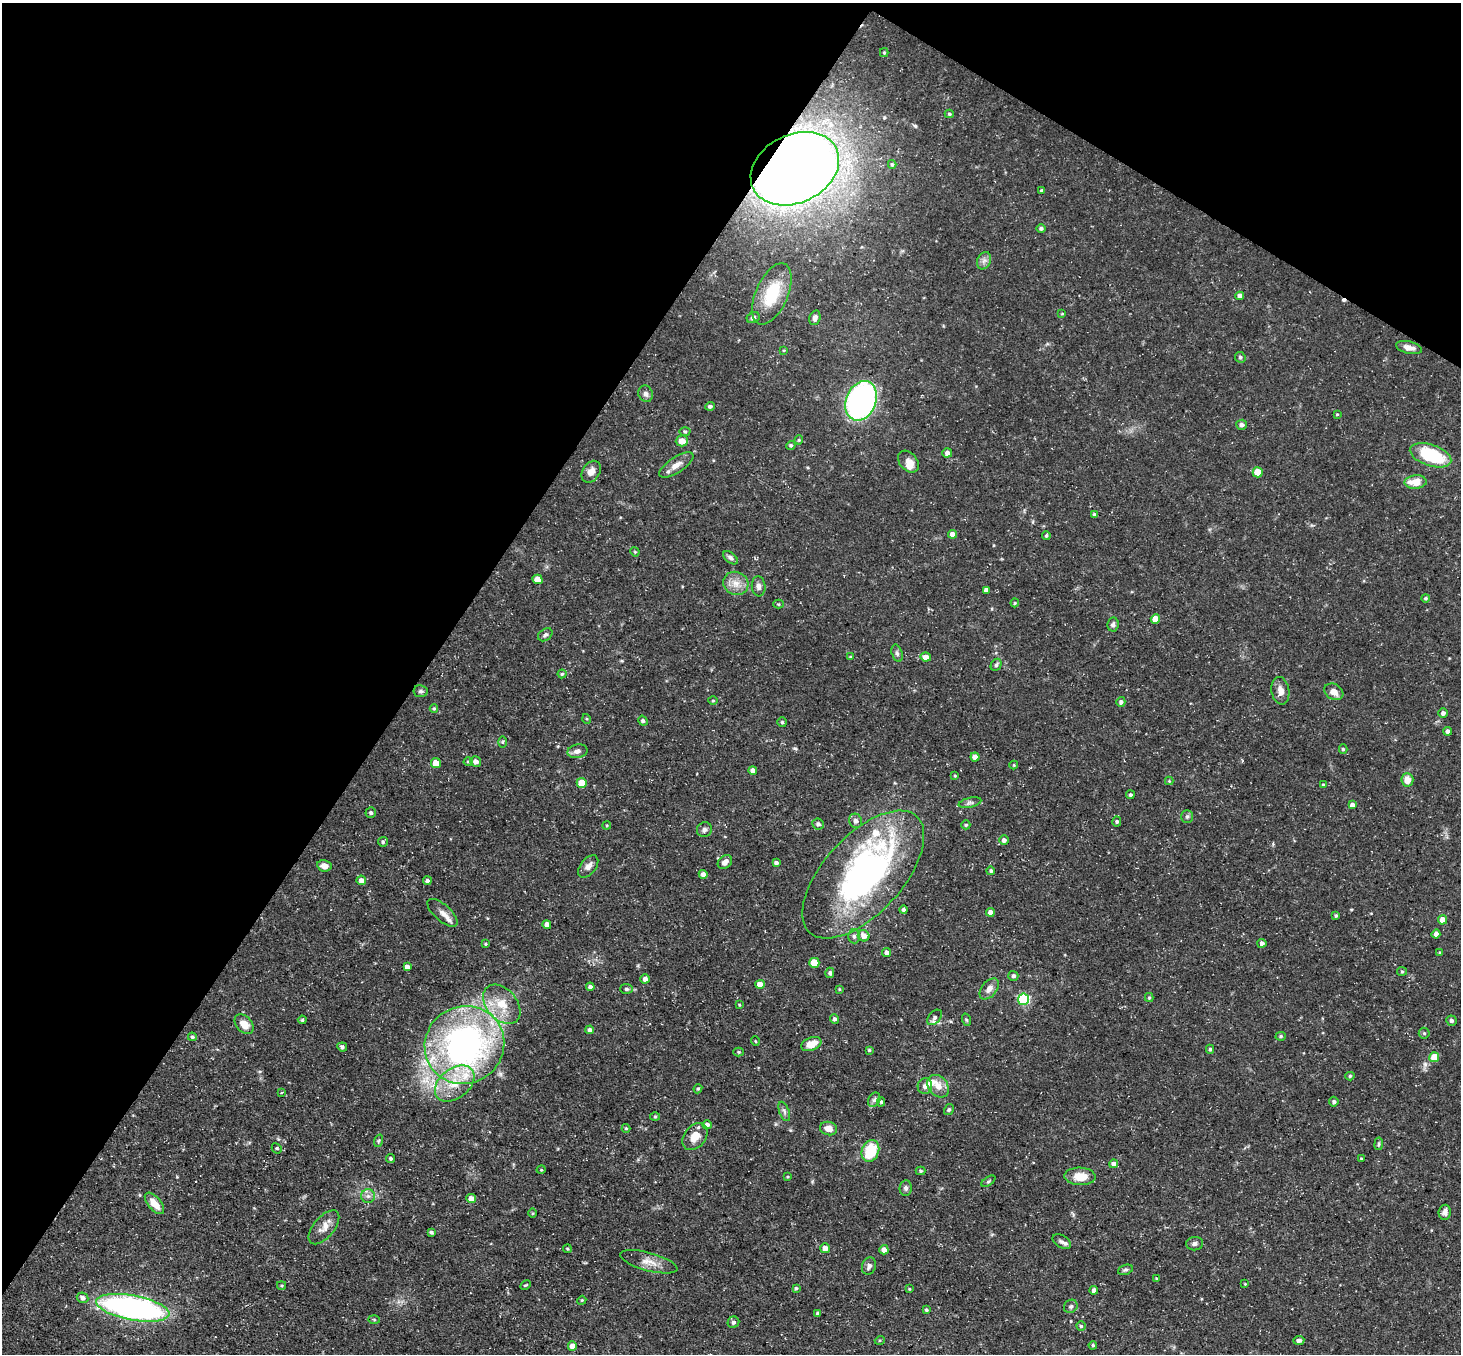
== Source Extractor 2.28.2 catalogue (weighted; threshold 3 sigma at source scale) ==
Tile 2 of 4 x 4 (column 2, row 1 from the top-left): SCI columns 1459-2917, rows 4344-5695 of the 5834 x 5843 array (HDU 1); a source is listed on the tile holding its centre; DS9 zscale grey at full resolution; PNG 1463 x 1356 px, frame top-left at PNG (2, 3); each listed source drawn as its Kron ellipse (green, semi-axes under 4 px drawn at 4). Shown black and unused: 34% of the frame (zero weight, under 3 of 5 exposures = <1% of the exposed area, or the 3 px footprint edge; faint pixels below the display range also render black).
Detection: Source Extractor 2.28.2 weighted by HDU 2 'WHT'; one run over the whole footprint, this tile lists its part. Background 0.0791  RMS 0.0042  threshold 0.0187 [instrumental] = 3 sigma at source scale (4.5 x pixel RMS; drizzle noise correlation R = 1.50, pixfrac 1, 0.05/0.05 arcsec/px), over >= 5 px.
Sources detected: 215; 1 inside a brighter object's white glare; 1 cosmic-ray / hot-pixel residue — neither listed nor drawn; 5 inside a brighter listed object's ellipse — not listed separately; the other 208 listed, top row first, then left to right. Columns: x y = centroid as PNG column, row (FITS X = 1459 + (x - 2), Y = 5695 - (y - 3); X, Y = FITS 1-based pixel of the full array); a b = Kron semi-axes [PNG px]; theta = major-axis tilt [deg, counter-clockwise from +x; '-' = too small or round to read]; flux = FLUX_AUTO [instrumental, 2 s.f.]
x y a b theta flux
884 53 4 4 - 0.49
949 114 4 4 - 0.6
892 164 4 3 - 0.56
795 169 46 34 26 770
1042 190 4 3 - 0.66
1041 228 5 4 - 0.82
984 261 9 6 68 1.7
772 294 33 16 66 16
1240 296 4 4 - 2.3
1062 314 4 3 - 0.34
753 317 7 5 26 1.1
815 318 7 5 75 1.7
1409 348 13 6 -13 2.6
784 350 4 2 - 0.32
1240 357 5 5 - 0.96
646 394 8 7 - 1.6
861 401 20 15 68 130
710 406 5 4 - 0.88
1337 414 4 3 - 0.4
1242 425 5 5 - 1.3
685 431 5 3 - 0.47
799 440 4 4 - 0.49
682 441 6 5 - 3.8
791 445 5 4 - 0.74
947 453 5 4 - 1.7
1431 455 21 10 -18 29
908 462 12 8 -48 3.3
676 465 20 7 33 3.6
591 472 12 8 55 2.8
1258 472 5 5 - 10
1416 482 11 6 5 6.7
1094 515 4 3 - 1
952 534 4 4 - 2.7
1046 535 4 3 - 0.62
635 552 5 3 - 0.41
730 558 8 5 -41 1.2
538 579 5 4 - 5.4
736 583 13 11 -24 4.7
759 586 10 7 -84 1.6
986 590 4 4 - 1.9
1425 598 4 4 - 0.55
1015 603 4 4 - 0.44
779 604 5 4 - 0.49
1155 619 5 4 - 6.6
1113 624 7 5 82 1.1
545 635 8 5 36 0.98
897 653 9 5 -74 1.1
850 657 3 3 - 0.42
926 657 5 4 - 3.1
996 665 6 5 - 0.8
562 674 4 4 - 0.6
421 691 7 6 - 1
1280 691 14 9 -80 3.2
1334 692 10 7 -31 3.3
713 701 5 3 - 0.41
1121 702 5 4 - 1.1
434 709 4 4 - 0.5
1443 713 4 4 - 1.5
587 719 5 3 - 0.43
643 721 5 4 - 0.72
782 722 5 4 - 0.66
1448 731 4 4 - 1.5
503 742 6 4 -90 0.54
1343 749 4 4 - 0.65
577 751 10 7 12 2
975 757 4 4 - 3.9
476 761 5 5 - 2
468 762 4 4 - 0.47
436 763 5 5 - 5.1
1014 765 4 4 - 0.41
753 771 4 4 - 2.4
955 776 3 3 - 0.43
1407 780 6 6 - 4.4
1169 781 4 4 - 0.37
582 783 5 5 - 11
1323 785 4 3 - 0.44
1130 795 4 4 - 0.8
970 803 11 4 13 1.2
1352 805 4 4 - 2
371 813 5 5 - 0.97
1187 816 6 5 - 0.84
856 821 7 6 - 1.8
1117 821 5 4 - 0.74
818 824 6 5 - 1.3
607 825 4 3 - 0.38
966 825 4 4 - 0.55
704 830 8 7 - 1.3
1004 840 5 5 - 1.5
383 842 5 5 - 0.69
725 862 8 6 41 2.2
776 863 4 4 - 1.2
324 866 7 5 -11 2.7
588 866 13 7 52 2.4
991 871 4 4 - 0.7
703 874 4 4 - 1.6
863 875 79 39 47 120
361 880 5 4 - 2.9
427 881 4 4 - 1
904 910 4 4 - 1.2
990 912 4 4 - 2.4
442 913 19 8 -41 3.4
1336 916 4 3 - 0.66
1442 920 5 4 - 4.4
547 925 4 4 - 2.4
1436 934 4 4 - 1.7
854 936 7 6 - 1
864 936 6 5 - 3.2
1262 943 4 4 - 1.6
485 944 4 3 - 0.43
887 952 4 4 - 1.8
1440 953 4 3 - 0.47
814 963 5 5 - 12
407 967 4 4 - 2.1
1402 971 5 4 - 0.54
830 973 5 4 - 1.2
1013 976 5 5 - 1.1
645 979 4 4 - 1.8
760 984 5 4 - 4.1
590 987 4 4 - 1.5
626 989 6 5 - 0.97
839 989 4 3 - 0.42
989 989 12 7 51 2.8
1149 997 4 4 - 0.51
1024 999 5 5 - 51
502 1004 22 15 -49 10
739 1005 3 3 - 0.37
935 1017 9 6 48 1.6
834 1019 5 4 - 1.1
302 1020 4 4 - 0.47
967 1020 6 4 -70 0.53
1451 1021 5 5 - 1.1
244 1024 11 7 -48 4.9
590 1030 4 4 - 1.5
1424 1033 5 5 - 0.63
1281 1036 5 4 - 0.67
192 1037 4 4 - 0.71
755 1041 5 3 - 0.34
811 1044 10 6 22 5.5
464 1045 40 38 32 140
342 1047 5 4 - 0.95
1210 1049 4 4 - 0.68
869 1050 4 4 - 0.55
738 1052 5 4 - 0.48
1434 1057 5 4 - 7
1350 1076 5 4 - 0.61
455 1084 22 15 39 12
925 1086 8 7 - 1.5
938 1086 12 9 -50 4.2
698 1089 5 4 - 0.56
282 1092 3 2 - 0.41
874 1100 7 5 61 1
881 1102 4 4 - 0.63
1334 1102 5 4 - 0.99
949 1109 5 4 - 0.67
784 1111 10 5 -69 1.3
655 1117 5 3 - 0.44
707 1125 4 4 - 1.7
626 1128 4 4 - 0.52
829 1129 9 6 -14 3
695 1137 15 10 51 5.3
378 1141 6 4 71 0.69
1379 1144 6 4 83 0.61
277 1148 5 4 - 0.73
870 1151 11 8 68 16
391 1158 4 4 - 0.82
1361 1158 3 2 - 0.29
1114 1164 4 4 - 2.3
541 1170 5 3 - 0.36
921 1171 5 4 - 0.59
1080 1176 15 9 -2 7.5
788 1177 4 3 - 0.38
988 1181 8 4 33 0.62
906 1188 8 6 82 1.1
368 1196 7 7 - 1.6
471 1199 5 4 - 4.4
154 1203 13 6 -50 5.4
1445 1212 7 6 - 1.6
533 1213 5 3 - 0.42
324 1227 20 10 50 4.2
431 1232 3 3 - 0.73
1062 1242 10 6 -30 1.4
1195 1244 8 6 8 1.4
825 1248 5 5 - 2.9
567 1249 4 3 - 0.49
884 1250 4 4 - 2.3
649 1262 29 9 -15 4.9
869 1266 9 7 71 1.5
1125 1270 8 5 18 0.83
1156 1278 4 2 - 0.29
1245 1284 3 3 - 0.33
282 1285 4 3 - 0.48
526 1285 6 3 26 0.42
796 1288 4 4 - 0.6
909 1289 4 3 - 0.44
1094 1290 4 4 - 2.3
83 1298 6 5 - 1.6
582 1300 4 3 - 0.4
1071 1306 7 6 - 0.97
133 1308 37 12 -10 130
926 1310 4 3 - 0.63
818 1313 4 4 - 1.3
374 1320 6 4 -2 0.44
733 1322 6 5 - 0.95
1081 1326 4 4 - 0.65
880 1340 5 3 - 0.43
1299 1340 5 4 - 1.2
1093 1345 4 4 - 0.54
572 1346 4 4 - 3.9
Overlapping masked pixels (flux is a lower limit): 1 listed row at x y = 795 169